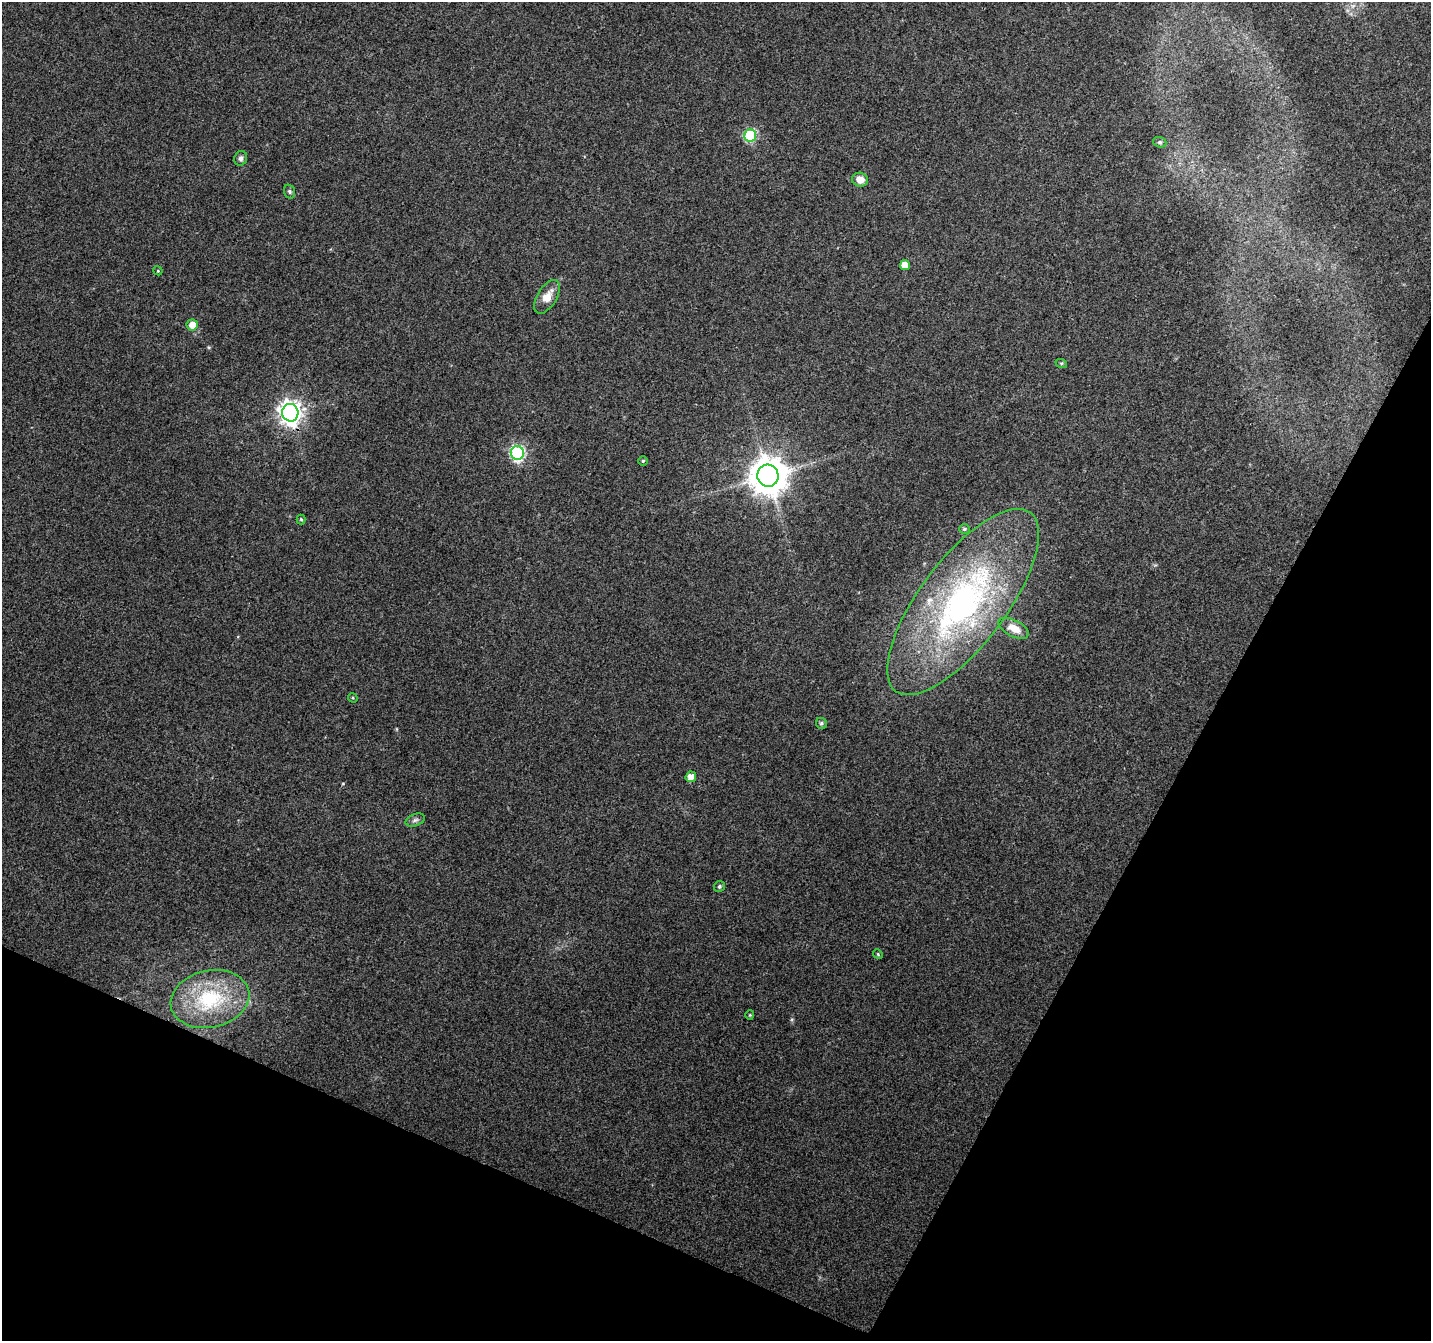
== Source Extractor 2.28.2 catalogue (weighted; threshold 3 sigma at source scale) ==
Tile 15 of 4 x 4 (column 3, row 4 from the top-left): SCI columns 2865-4293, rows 272-1610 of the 5729 x 5834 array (HDU 1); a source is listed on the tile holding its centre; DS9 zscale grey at full resolution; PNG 1433 x 1343 px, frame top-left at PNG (2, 2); each listed source drawn as its Kron ellipse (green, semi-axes under 4 px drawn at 4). Shown black and unused: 24% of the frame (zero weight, under 3 of 4 exposures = <1% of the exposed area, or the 3 px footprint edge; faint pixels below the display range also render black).
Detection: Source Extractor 2.28.2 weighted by HDU 2 'WHT'; one run over the whole footprint, this tile lists its part. Background 0.104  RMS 0.0058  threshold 0.026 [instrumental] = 3 sigma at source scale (4.5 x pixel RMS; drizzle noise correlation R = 1.50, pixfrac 1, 0.0396/0.0396 arcsec/px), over >= 5 px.
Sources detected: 27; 1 inside a brighter listed object's ellipse — not listed separately; the other 26 listed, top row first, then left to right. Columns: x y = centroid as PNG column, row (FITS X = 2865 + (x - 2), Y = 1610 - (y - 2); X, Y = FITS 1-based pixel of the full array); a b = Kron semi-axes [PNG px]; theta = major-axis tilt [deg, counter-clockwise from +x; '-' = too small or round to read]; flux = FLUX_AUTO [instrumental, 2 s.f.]
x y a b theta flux
750 135 6 6 - 55
1160 142 7 5 -20 0.98
241 158 7 6 - 1.9
860 180 8 7 - 5.1
290 191 7 5 -72 1
905 265 5 5 - 6.5
158 271 5 4 - 0.5
547 297 19 9 59 7.2
192 325 5 5 - 4.8
1061 363 6 4 -17 0.7
290 413 9 8 - 410
517 453 7 6 - 94
643 461 5 5 - 0.88
768 476 11 10 - 1400
301 519 5 4 - 0.73
964 529 5 5 - 0.84
963 602 112 43 53 170
1014 628 16 8 -28 6.2
353 698 5 4 - 0.68
821 723 6 5 - 1.2
691 777 5 5 - 4.3
415 820 10 6 20 1.7
720 886 6 5 - 1.1
878 954 5 4 - 0.62
210 999 40 28 12 49
750 1015 4 4 - 0.59